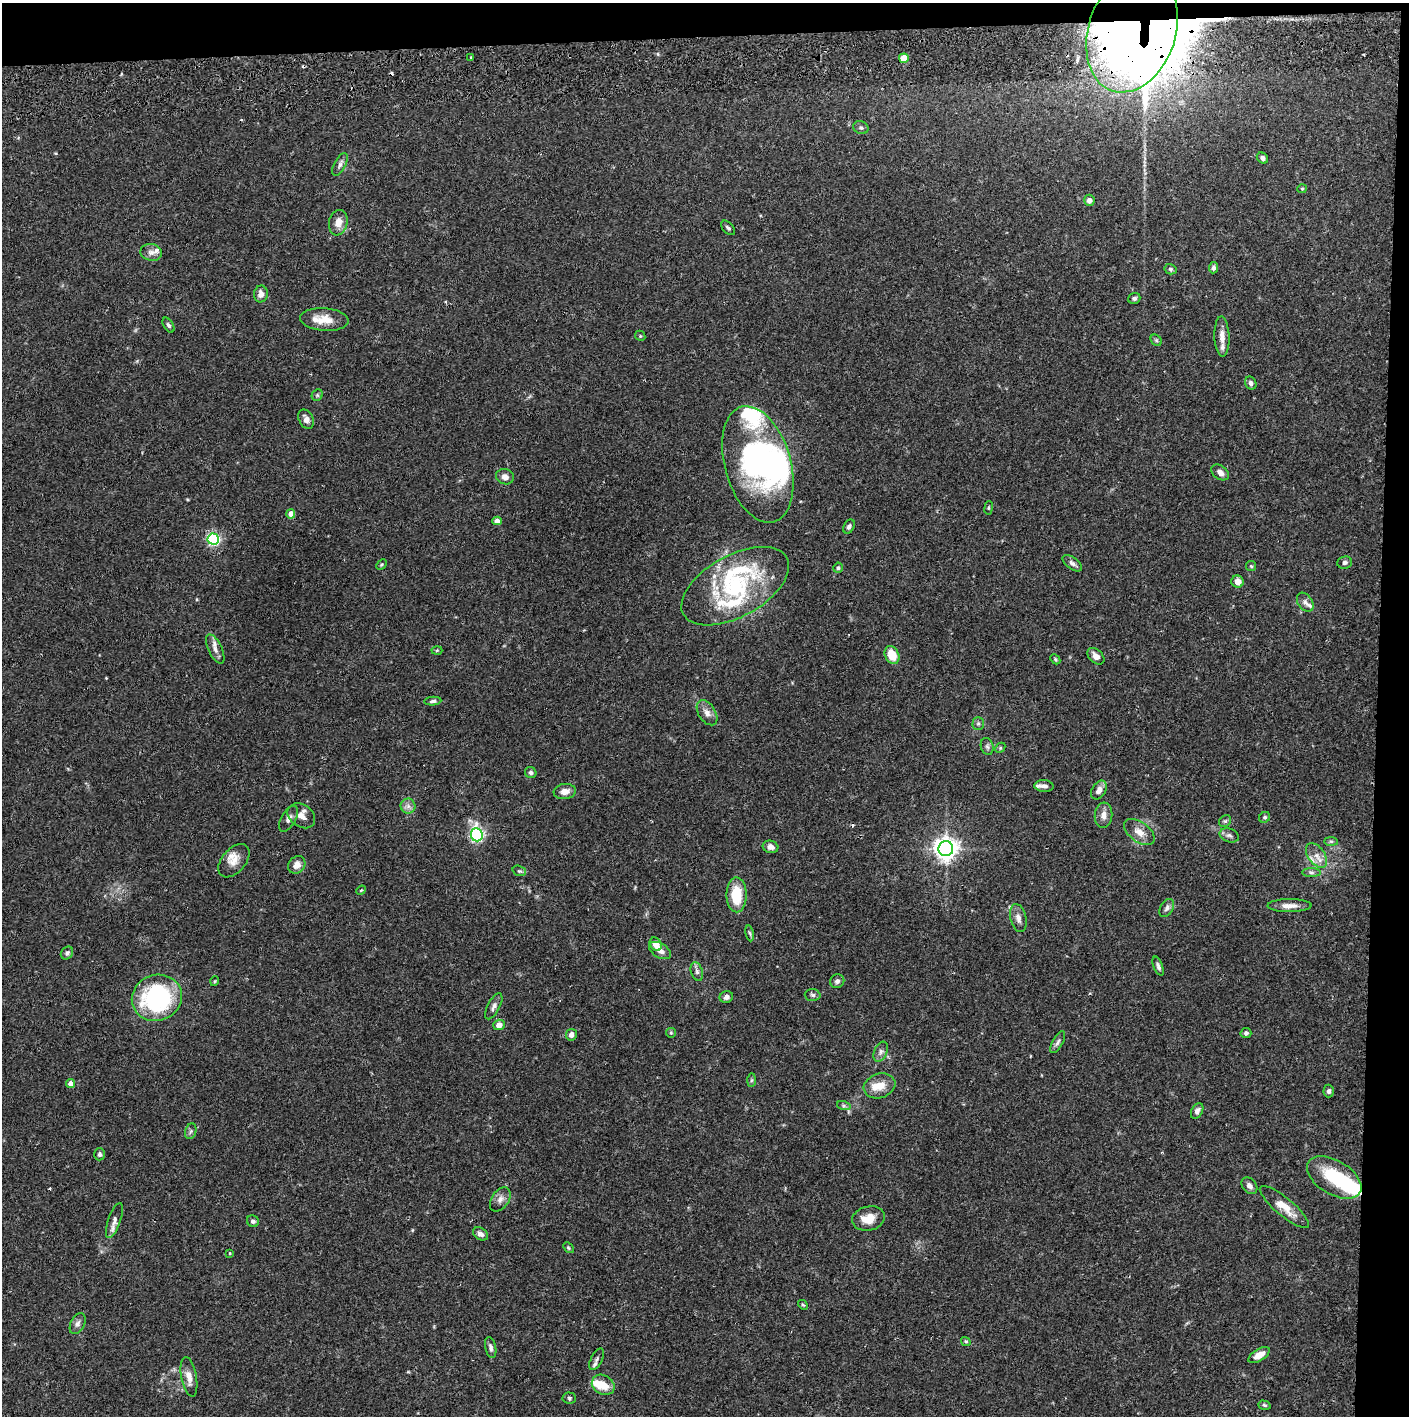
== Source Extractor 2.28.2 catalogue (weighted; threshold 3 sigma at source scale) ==
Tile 3 of 3 x 3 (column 3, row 1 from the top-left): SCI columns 2820-4226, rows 2884-4297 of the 4233 x 4354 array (HDU 1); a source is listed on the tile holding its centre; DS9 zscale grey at full resolution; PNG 1411 x 1418 px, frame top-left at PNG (2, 3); each listed source drawn as its Kron ellipse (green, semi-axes under 4 px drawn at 4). Shown black and unused: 5% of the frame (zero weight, under 2 of 3 exposures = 3% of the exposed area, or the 3 px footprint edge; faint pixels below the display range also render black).
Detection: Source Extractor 2.28.2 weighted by HDU 2 'WHT'; one run over the whole footprint, this tile lists its part. Background 0.0674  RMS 0.0048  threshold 0.0217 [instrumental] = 3 sigma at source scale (4.5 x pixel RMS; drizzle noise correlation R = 1.50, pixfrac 1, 0.05/0.05 arcsec/px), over >= 5 px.
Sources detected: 143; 4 inside a brighter object's white glare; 4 cosmic-ray / hot-pixel residue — neither listed nor drawn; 14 inside a brighter listed object's ellipse — not listed separately; the other 121 listed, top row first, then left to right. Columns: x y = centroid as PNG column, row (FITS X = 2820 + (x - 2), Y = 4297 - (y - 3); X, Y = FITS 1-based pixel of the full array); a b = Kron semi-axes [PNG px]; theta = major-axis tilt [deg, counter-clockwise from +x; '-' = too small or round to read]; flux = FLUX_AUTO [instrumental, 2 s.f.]
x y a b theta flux
1132 31 63 43 71 630
471 57 3 3 - 0.43
904 58 5 5 - 12
861 128 8 6 -24 1.2
1262 158 6 5 - 1.5
340 164 12 5 62 2
1302 189 5 4 - 0.51
1089 200 5 5 - 2
338 223 13 9 78 4.4
728 228 8 5 -48 1.1
151 252 11 8 -11 2.6
1213 268 6 4 84 1.5
1171 269 6 5 - 0.84
261 294 8 7 - 2.8
1134 298 6 5 - 1.2
324 320 24 11 -4 7.7
168 325 8 4 -57 1.1
640 336 5 4 - 0.61
1222 337 20 7 -87 4
1156 340 6 5 - 0.8
1251 383 7 5 -61 1.4
317 395 6 5 - 0.73
306 419 10 7 -63 2.5
758 464 60 33 -74 110
1220 472 10 6 -38 2.5
505 477 9 7 -18 2.4
989 508 7 3 82 0.53
291 514 4 4 - 3.5
497 521 4 4 - 3.5
849 526 7 5 60 1.3
213 539 5 5 - 83
1072 563 11 6 -36 1.8
1345 563 7 6 - 1.3
381 565 6 3 45 0.59
1251 566 5 5 - 0.65
838 568 5 4 - 0.93
1237 582 6 6 - 3.8
735 586 59 30 29 49
1305 602 10 7 -56 1.9
215 649 16 7 -64 2.9
437 650 5 3 - 0.48
892 655 9 7 -63 8.9
1096 656 10 6 -43 3.1
1055 659 5 4 - 0.67
433 701 8 4 5 1.1
707 713 14 8 -57 3.1
978 723 6 5 - 1.1
987 746 8 6 -73 1.3
1000 748 6 4 47 0.64
531 772 6 5 - 1.1
1044 786 9 6 -3 1.9
1099 790 10 6 61 2.7
565 791 11 7 7 3.4
408 806 7 7 - 2
1103 815 12 8 83 3.4
301 816 15 11 -34 3.5
1265 817 6 5 - 0.87
288 819 14 7 61 2.2
1225 821 6 5 - 0.84
1139 832 17 10 -37 4.8
477 835 6 6 - 92
1229 835 10 6 -18 1.6
1331 841 7 4 -1 0.83
771 847 8 6 -15 2.2
946 849 7 7 - 400
1316 855 14 8 -54 3.8
234 861 19 11 49 5.3
297 865 9 8 - 3.7
519 871 7 5 -18 0.81
1311 872 9 4 -1 1.2
361 890 5 4 - 0.5
736 895 17 10 -89 15
1289 906 22 6 0 3.9
1167 908 10 6 59 1.7
1018 918 14 8 -77 3
750 933 8 4 -80 0.8
656 944 7 5 -60 5.1
660 951 12 7 -31 3
67 953 7 5 51 1.2
1158 966 10 4 -69 1.4
697 971 10 6 -73 1.5
215 981 5 3 - 0.43
837 981 7 6 - 1.6
813 995 8 6 -3 1.3
726 997 7 6 - 1.7
157 998 25 23 20 61
494 1006 14 6 62 2.1
499 1025 6 5 - 3.7
671 1033 5 4 - 0.59
1246 1033 5 5 - 1.3
571 1035 6 5 - 2.5
1058 1042 12 5 60 1.5
881 1052 10 6 66 1.8
751 1080 7 4 88 0.89
71 1084 4 4 - 3
879 1086 16 12 18 6.7
1329 1091 6 5 - 1.2
844 1106 7 4 -18 0.87
1197 1111 8 5 62 1.8
191 1131 8 5 72 1.1
99 1154 6 5 - 1.1
1334 1177 30 17 -31 26
1249 1186 9 7 -50 2
500 1199 13 8 56 2.7
1284 1207 31 9 -40 7.9
868 1218 16 12 13 7.7
114 1220 18 6 71 2.8
253 1221 6 5 - 1.4
480 1234 8 5 -34 2.1
568 1248 6 4 -46 0.62
230 1253 4 3 - 0.46
803 1305 5 4 - 0.57
78 1324 11 7 64 2
966 1342 5 4 - 0.99
491 1348 10 5 -78 1.6
1259 1355 12 6 32 4.6
597 1359 12 5 64 1.7
189 1377 20 7 -79 4.5
603 1385 12 9 -31 7.9
569 1398 6 5 - 0.82
1264 1405 6 4 -17 0.81
Overlapping masked pixels (flux is a lower limit): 1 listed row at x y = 1132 31